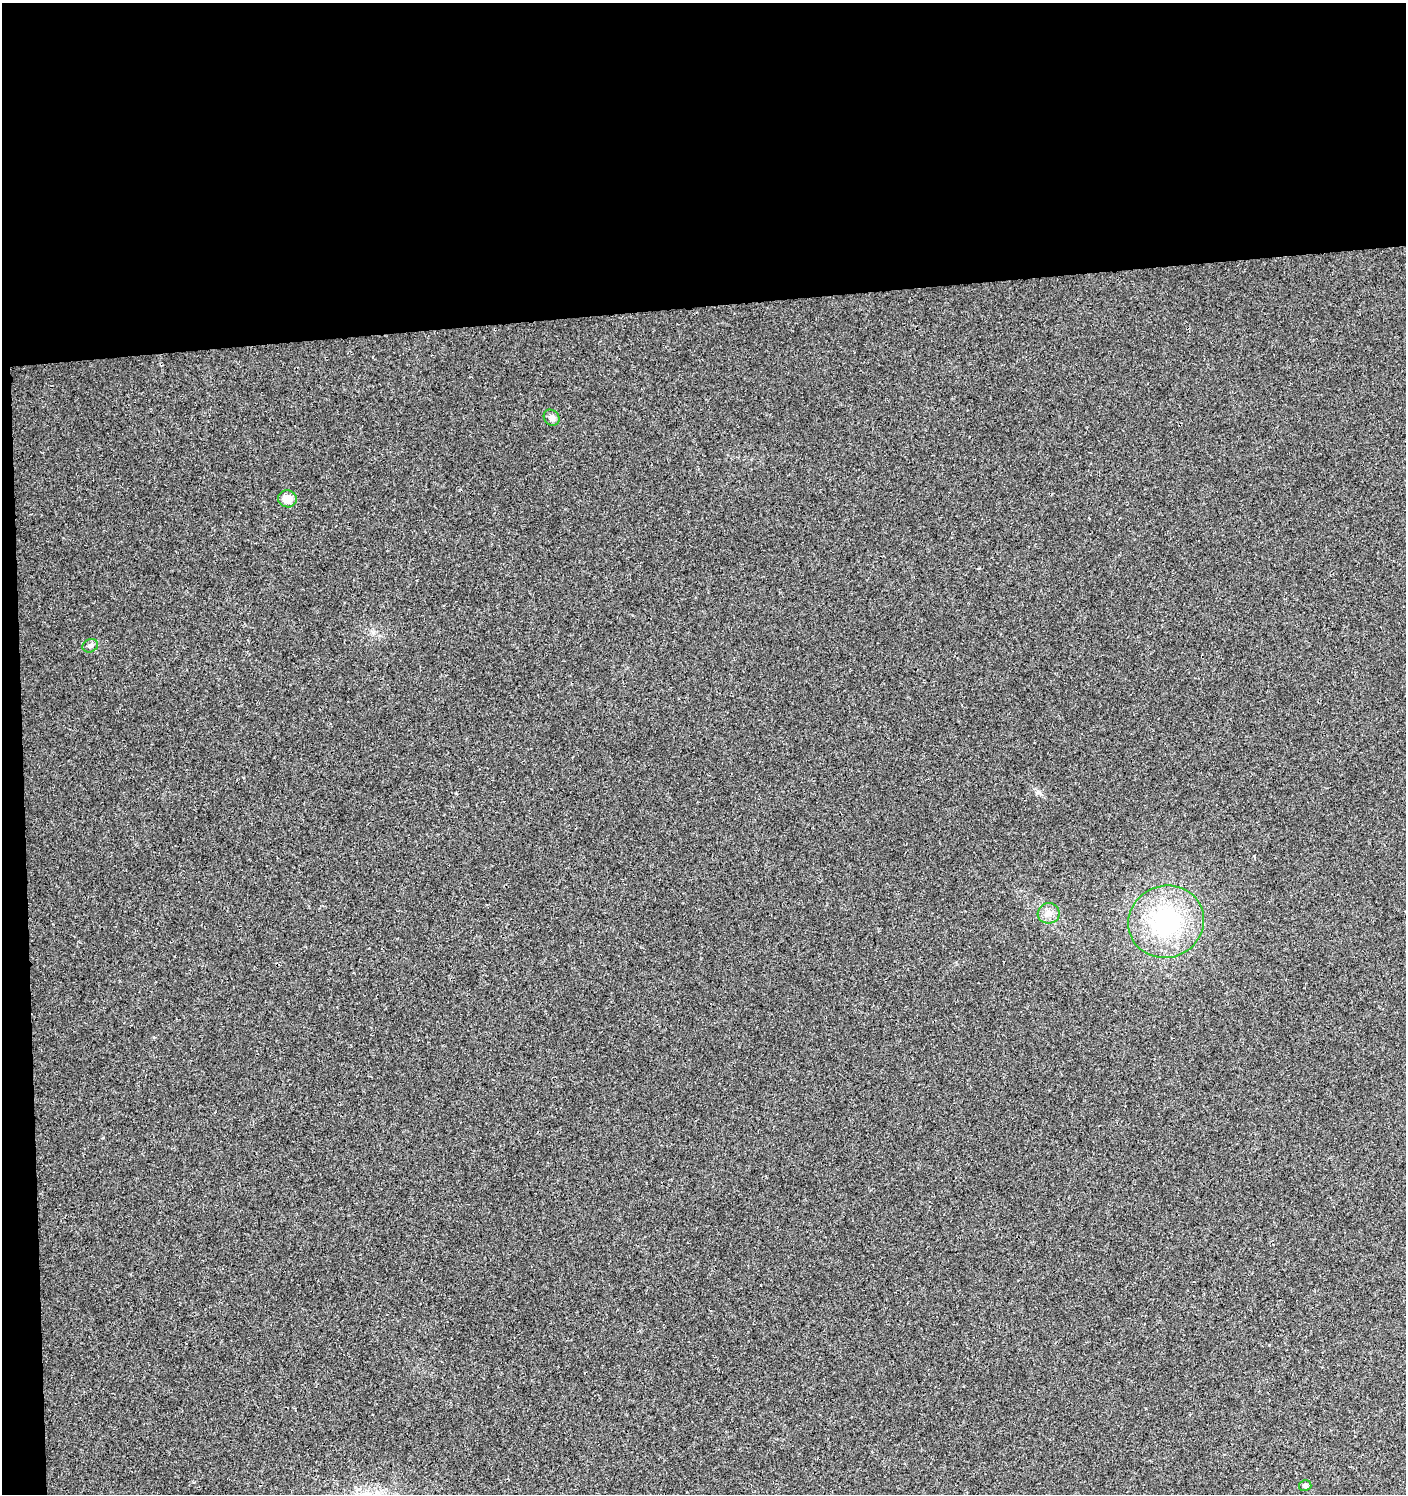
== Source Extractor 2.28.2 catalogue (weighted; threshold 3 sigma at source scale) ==
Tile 1 of 3 x 3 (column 1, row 1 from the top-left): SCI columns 8-1411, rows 3027-4518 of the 4266 x 4562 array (HDU 1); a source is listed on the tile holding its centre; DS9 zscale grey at full resolution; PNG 1408 x 1496 px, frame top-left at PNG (2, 3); each listed source drawn as its Kron ellipse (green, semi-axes under 4 px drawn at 4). Shown black and unused: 22% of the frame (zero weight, under 3 of 4 exposures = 4% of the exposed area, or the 3 px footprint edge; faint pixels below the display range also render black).
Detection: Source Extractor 2.28.2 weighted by HDU 2 'WHT'; one run over the whole footprint, this tile lists its part. Background 0.00421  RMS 0.0021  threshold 0.00923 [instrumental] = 3 sigma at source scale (4.5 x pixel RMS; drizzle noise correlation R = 1.50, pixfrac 1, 0.0396/0.0396 arcsec/px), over >= 5 px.
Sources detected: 6; all 6 listed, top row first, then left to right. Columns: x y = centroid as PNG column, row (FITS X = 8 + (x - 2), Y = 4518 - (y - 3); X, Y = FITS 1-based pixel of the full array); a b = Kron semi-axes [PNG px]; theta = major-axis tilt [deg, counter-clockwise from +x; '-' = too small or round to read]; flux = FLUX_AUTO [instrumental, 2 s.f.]
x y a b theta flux
552 418 9 7 -46 0.89
288 499 9 8 - 2.6
90 646 8 6 25 0.58
1049 913 11 10 - 1.4
1166 922 38 36 23 24
1305 1485 6 5 - 0.57